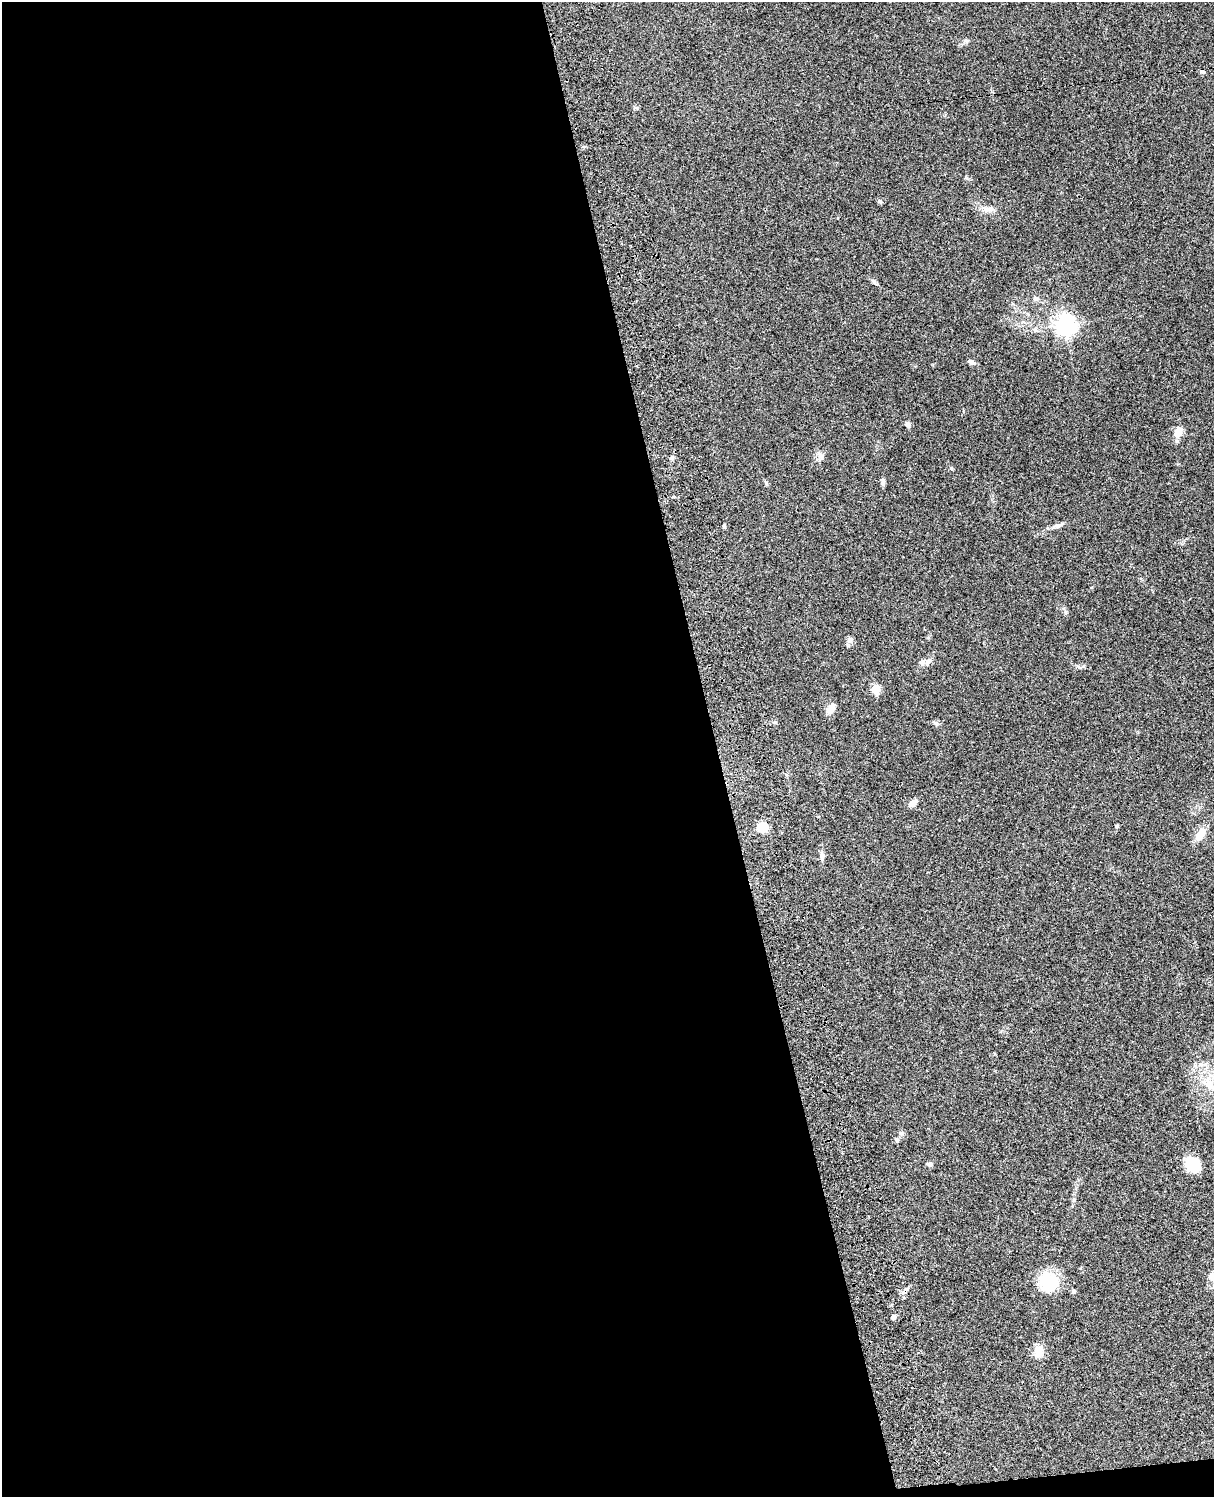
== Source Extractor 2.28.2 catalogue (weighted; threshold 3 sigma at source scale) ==
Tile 9 of 4 x 3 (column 1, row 3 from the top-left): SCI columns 121-1332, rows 277-1771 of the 5086 x 4926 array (HDU 1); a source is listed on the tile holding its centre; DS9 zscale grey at full resolution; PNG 1216 x 1499 px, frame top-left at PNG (2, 2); no overlay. Shown black and unused: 60% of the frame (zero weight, under 3 of 4 exposures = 6% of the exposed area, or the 3 px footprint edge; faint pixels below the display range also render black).
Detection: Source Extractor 2.28.2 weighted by HDU 2 'WHT'; one run over the whole footprint, this tile lists its part. Background 0.0964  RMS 0.0063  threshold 0.0285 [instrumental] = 3 sigma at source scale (4.5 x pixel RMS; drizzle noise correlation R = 1.50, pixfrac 1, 0.05/0.05 arcsec/px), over >= 5 px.
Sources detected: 37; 2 cosmic-ray / hot-pixel residue — not listed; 1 inside a brighter listed object's ellipse — not listed separately; the other 34 listed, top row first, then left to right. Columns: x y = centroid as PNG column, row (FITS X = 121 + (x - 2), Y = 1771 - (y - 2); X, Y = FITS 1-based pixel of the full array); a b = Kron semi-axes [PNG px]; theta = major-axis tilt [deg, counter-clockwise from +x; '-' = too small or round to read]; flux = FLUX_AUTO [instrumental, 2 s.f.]
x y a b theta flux
966 41 7 4 -44 1.1
879 201 7 5 -36 1
988 209 19 6 9 3.4
874 282 7 5 -45 1.2
1036 298 7 5 -16 1.4
1065 325 7 7 - 340
971 362 8 5 -23 2.2
908 425 7 6 - 1.7
1178 432 12 9 65 6.6
821 456 10 6 -80 2.2
671 458 6 5 - 1.1
883 482 8 5 -83 1.9
1058 525 14 4 14 2.3
724 526 5 4 - 0.79
850 640 9 7 70 2
928 661 8 6 61 2
876 689 5 5 - 21
830 710 11 7 53 6
775 723 6 4 -1 0.76
936 723 7 5 -65 1.3
912 803 10 6 41 3.3
1117 826 5 4 - 0.71
762 827 9 9 - 11
1200 834 18 9 61 6.6
822 856 13 5 -87 2.3
901 1133 8 5 1 1.4
897 1140 6 5 - 1.2
930 1164 6 5 - 1.8
1193 1165 16 13 -45 17
1211 1277 11 9 72 3.1
1049 1282 23 22 - 20
1074 1291 5 5 - 1.2
893 1317 5 4 - 1.6
1039 1351 15 12 84 6.1
Unlisted compact peaks at least as high as the median listed source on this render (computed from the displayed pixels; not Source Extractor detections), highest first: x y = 951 468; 1083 666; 1066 612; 766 483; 966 178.